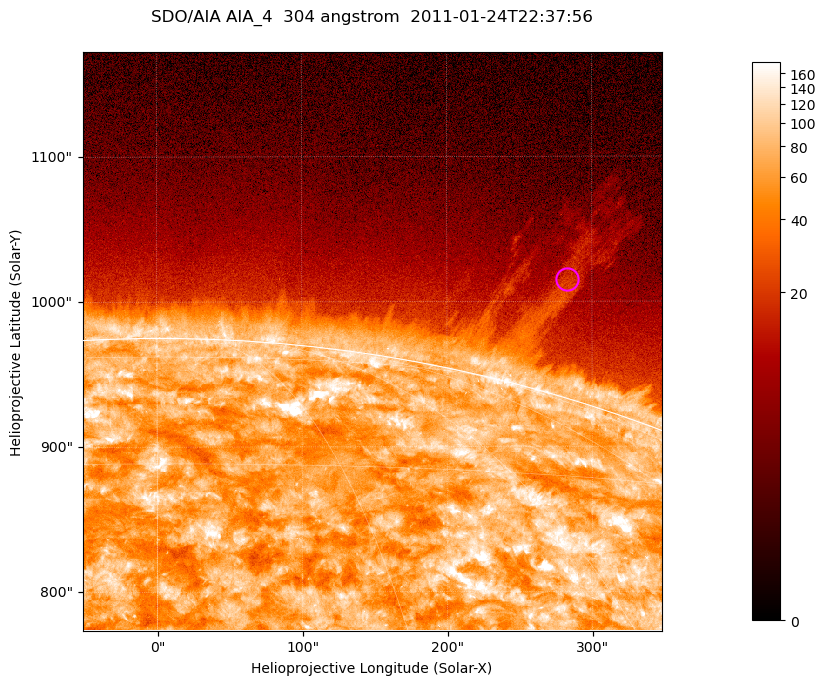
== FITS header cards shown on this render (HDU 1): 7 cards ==
TELESCOP= 'SDO/AIA '           / For AIA: SDO/AIA
INSTRUME= 'AIA_4   '           / For AIA: AIA_ATA1, AIA_ATA2, AIA_ATA3 or AIA_AT
WAVELNTH=                  304 / [angstrom] Wavelength
WAVEUNIT= 'angstrom'           / Wavelength unit: angstrom
DATE-OBS= '2011-01-24T22:37:56.128' / [ISO] Date when observation started; ISO 8
CTYPE1  = 'HPLN-TAN'           / CTYPE1; Typically HPLN
CTYPE2  = 'HPLT-TAN'           / CTYPE2; Typically HPLT

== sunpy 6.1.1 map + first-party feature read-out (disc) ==
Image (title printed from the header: SDO/AIA AIA_4  304 angstrom  2011-01-24T22:37:56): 665 x 665 px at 0.6 arcsec/px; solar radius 975 arcsec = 1625 px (partial field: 2.4% of the solar disc is inside the frame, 46% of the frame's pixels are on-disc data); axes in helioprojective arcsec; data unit not stated in the header (colour bar unlabelled)
Orientation: roll -0.132 deg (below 1 deg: not rotated)
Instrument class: DISC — disc imager (sunpy class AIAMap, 304 A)
Bright regions (active regions / flare kernels): reference = the on-disc median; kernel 5 px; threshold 5 sigma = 127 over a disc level ~71.2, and >= 1.15x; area >= 442 px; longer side >= 8 px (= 4.8 arcsec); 0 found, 0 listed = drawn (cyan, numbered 1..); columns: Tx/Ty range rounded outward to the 2 arcsec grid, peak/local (2 s.f.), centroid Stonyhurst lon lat
Off-limb structures (1.02-1.3 R_sun): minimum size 221 px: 5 found; the strongest spans PA ~340..345 deg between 1.03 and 1.16 R_sun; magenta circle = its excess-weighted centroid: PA ~345 deg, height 1.08 R_sun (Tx ~282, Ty ~1016 arcsec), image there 2.7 x the reference